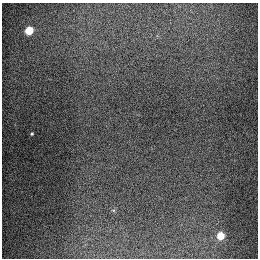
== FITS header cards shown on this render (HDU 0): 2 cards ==
NAXIS1  =                  256
NAXIS2  =                  256

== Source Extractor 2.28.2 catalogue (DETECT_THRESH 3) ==
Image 256 x 256 px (HDU 0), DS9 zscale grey, 1 PNG px = 1 image px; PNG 260 x 260 px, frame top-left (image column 1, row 256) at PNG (2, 3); no overlay
Background 1300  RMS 27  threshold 80.4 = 3 sigma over >= 5 px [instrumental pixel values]
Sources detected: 3; all 3 listed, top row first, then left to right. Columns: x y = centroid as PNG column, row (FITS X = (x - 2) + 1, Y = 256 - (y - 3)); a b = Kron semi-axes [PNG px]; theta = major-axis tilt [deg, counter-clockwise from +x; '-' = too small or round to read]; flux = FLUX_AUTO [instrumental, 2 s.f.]
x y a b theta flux
29 30 5 5 - 93000
32 134 3 3 - 2200
221 236 5 5 - 69000